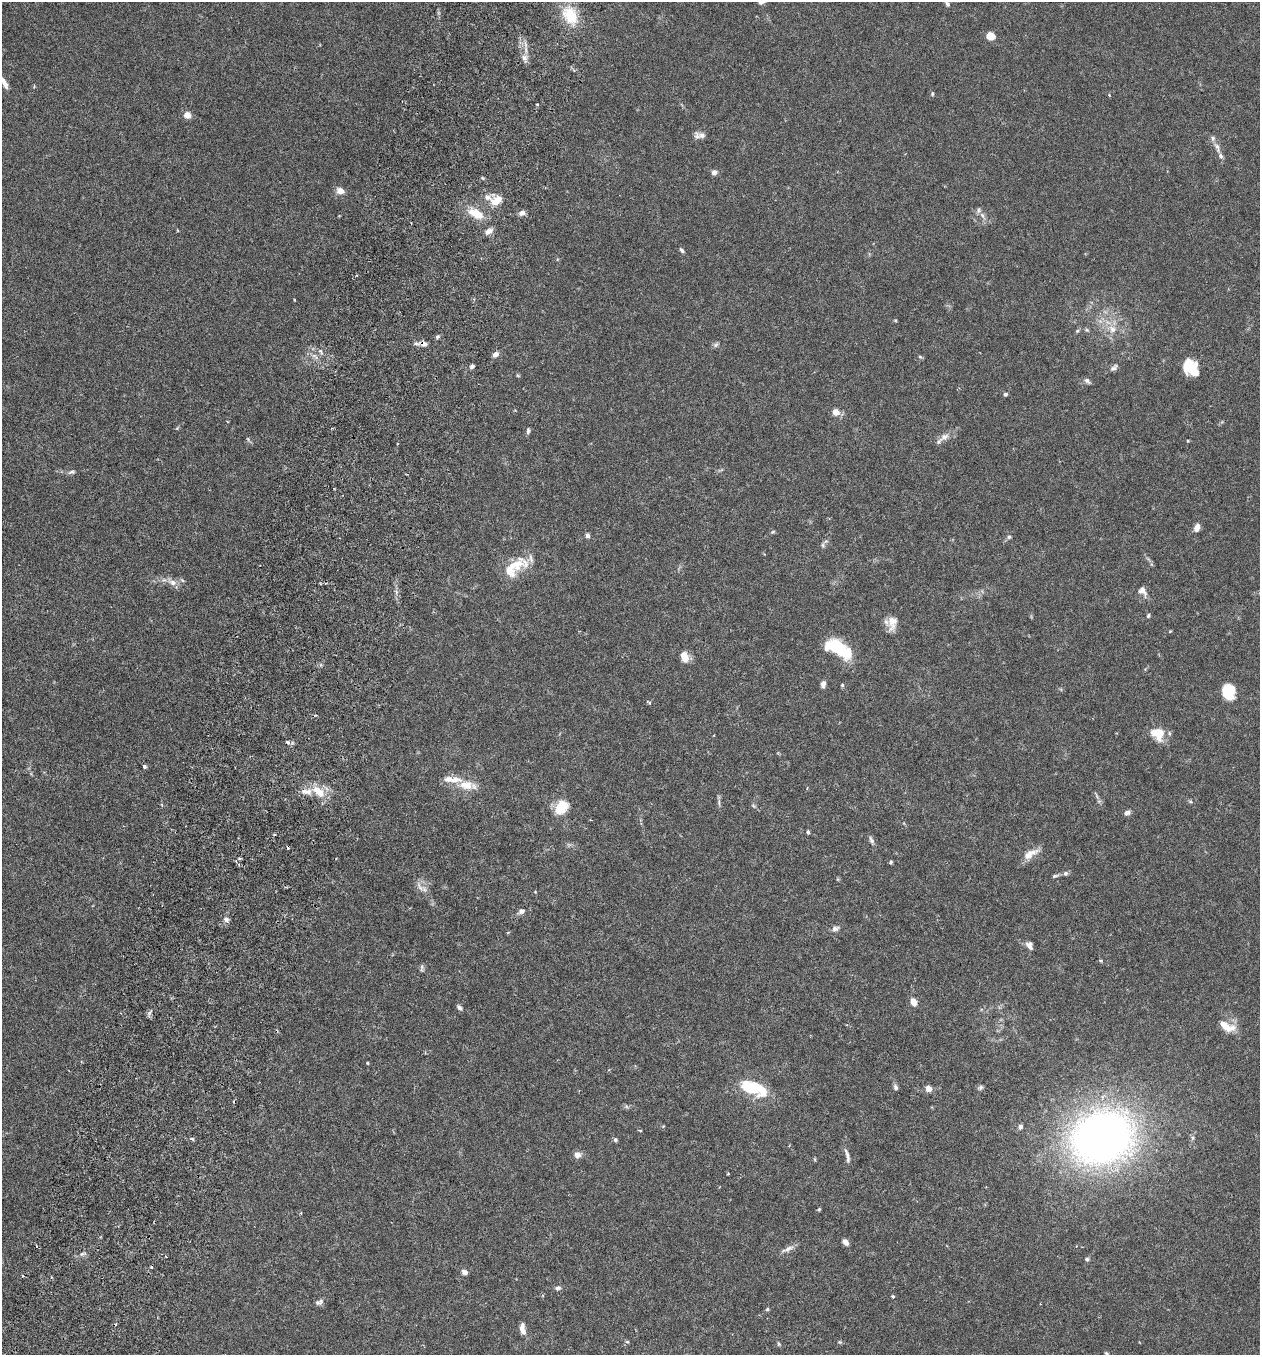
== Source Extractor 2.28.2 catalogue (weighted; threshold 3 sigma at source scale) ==
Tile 7 of 4 x 4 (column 3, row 2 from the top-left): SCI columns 2709-3966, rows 2737-4089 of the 5546 x 5470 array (HDU 1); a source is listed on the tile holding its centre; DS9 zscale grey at full resolution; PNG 1262 x 1357 px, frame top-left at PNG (2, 2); no overlay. Shown black and unused: <1% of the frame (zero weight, under 3 of 6 exposures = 3% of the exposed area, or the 3 px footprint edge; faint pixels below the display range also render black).
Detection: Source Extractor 2.28.2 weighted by HDU 2 'WHT'; one run over the whole footprint, this tile lists its part. Background 0.0169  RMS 0.002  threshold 0.00799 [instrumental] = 3 sigma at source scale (4.09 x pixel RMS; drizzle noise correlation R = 1.36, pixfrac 0.8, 0.05/0.05 arcsec/px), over >= 5 px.
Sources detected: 134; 1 inside a brighter object's white glare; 3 cosmic-ray / hot-pixel residue — not listed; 13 inside a brighter listed object's ellipse — not listed separately; the other 117 listed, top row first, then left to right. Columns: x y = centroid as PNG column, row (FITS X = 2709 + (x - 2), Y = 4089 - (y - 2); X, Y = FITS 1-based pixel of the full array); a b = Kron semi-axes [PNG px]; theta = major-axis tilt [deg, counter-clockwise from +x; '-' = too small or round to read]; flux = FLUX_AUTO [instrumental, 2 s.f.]
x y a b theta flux
947 4 8 6 -70 0.45
570 15 22 15 -59 5.9
991 36 5 5 - 7.3
524 58 12 7 -68 0.94
4 82 15 5 -62 1.3
34 86 5 3 - 0.17
932 94 6 4 -89 0.24
1109 95 4 3 - 0.16
537 104 3 3 - 0.23
187 115 7 7 - 1.3
702 135 10 9 - 0.94
1217 147 19 7 -67 1.2
714 172 6 6 - 0.78
483 178 5 3 - 0.18
340 191 9 7 -13 1.4
496 200 14 9 29 2.5
522 213 7 6 - 0.77
476 214 14 8 -25 3.9
982 215 8 5 -60 0.62
489 231 10 6 30 1
682 250 8 4 -45 0.37
294 300 4 2 - 0.13
895 320 5 3 - 0.16
1112 329 12 10 -57 1.9
1087 330 6 5 - 0.28
1077 331 7 4 32 0.27
437 337 5 5 - 0.38
424 344 7 6 - 1
716 345 8 6 48 0.39
495 354 7 5 33 0.9
920 357 6 4 -41 0.26
472 366 6 4 29 0.4
1190 367 14 12 -59 4.4
1114 368 11 6 38 0.59
518 376 5 3 - 0.19
1087 381 9 5 -39 0.5
1005 394 5 5 - 0.34
836 412 5 4 - 2.8
177 428 5 4 - 0.2
528 431 8 5 80 0.4
944 437 15 9 38 1.3
248 439 7 4 -46 0.27
71 472 10 5 10 0.47
1197 528 11 7 73 0.95
773 532 6 4 20 0.22
587 535 5 5 - 0.59
1009 537 6 5 - 0.34
823 545 7 5 -69 0.35
517 565 26 14 68 3.5
182 580 7 4 -44 0.27
172 582 14 8 -31 1.3
1142 591 13 10 -49 1.2
1148 616 5 4 - 0.29
892 623 19 11 80 1.9
838 648 29 13 -30 9.5
684 656 13 9 -72 1.8
823 684 8 5 78 0.75
842 685 4 4 - 0.24
1228 692 13 10 -83 6.1
649 702 7 3 -39 0.25
1156 732 20 11 -1 2.6
144 766 4 3 - 0.43
466 785 22 13 -4 3
319 791 21 10 -45 3.1
1096 795 12 3 -65 0.36
719 802 12 2 90 0.41
1191 802 7 3 -19 0.25
162 805 5 3 - 0.2
754 806 7 4 -32 0.29
561 807 18 12 52 4
1127 812 8 5 17 0.61
808 832 5 3 - 0.28
871 840 11 5 -66 0.56
1031 854 24 9 30 1.9
239 858 6 3 8 0.27
891 862 4 3 - 0.36
1065 873 6 6 - 0.45
1055 876 10 4 17 0.36
420 887 18 7 -58 1.2
521 911 7 6 - 0.77
226 919 7 6 - 0.65
835 929 9 7 21 0.69
1030 945 10 7 -63 0.85
1100 960 6 3 -18 0.19
422 968 11 4 89 0.36
913 1002 9 6 -61 1.5
459 1008 8 5 -52 0.49
149 1013 7 4 71 0.4
1226 1026 14 11 -69 1.9
367 1063 4 3 - 0.19
896 1087 7 5 -67 0.49
980 1087 8 5 40 0.39
928 1088 6 6 - 1.2
751 1089 30 18 -37 6.4
1020 1127 6 5 - 0.58
640 1130 4 3 - 0.17
1102 1137 57 45 21 110
192 1139 5 4 - 0.31
615 1140 6 5 - 0.33
578 1155 9 8 - 0.91
847 1156 21 5 -77 0.85
815 1159 6 4 -88 0.19
728 1174 3 2 - 0.18
819 1209 4 4 - 0.21
845 1242 7 5 -49 1.1
788 1249 20 5 23 0.97
83 1254 11 4 23 0.46
1087 1259 6 4 -17 0.34
464 1272 4 4 - 1.6
558 1288 8 6 14 0.55
893 1296 4 4 - 0.27
319 1302 11 7 20 0.6
767 1309 5 4 - 0.24
523 1329 14 6 -82 1.3
627 1342 5 4 - 0.25
779 1344 6 4 -75 0.25
1106 1353 6 4 -17 0.24
Overlapping masked pixels (flux is a lower limit): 1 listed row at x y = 424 344
Isophote crosses this tile's border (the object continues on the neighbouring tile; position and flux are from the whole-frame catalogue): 1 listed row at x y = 4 82